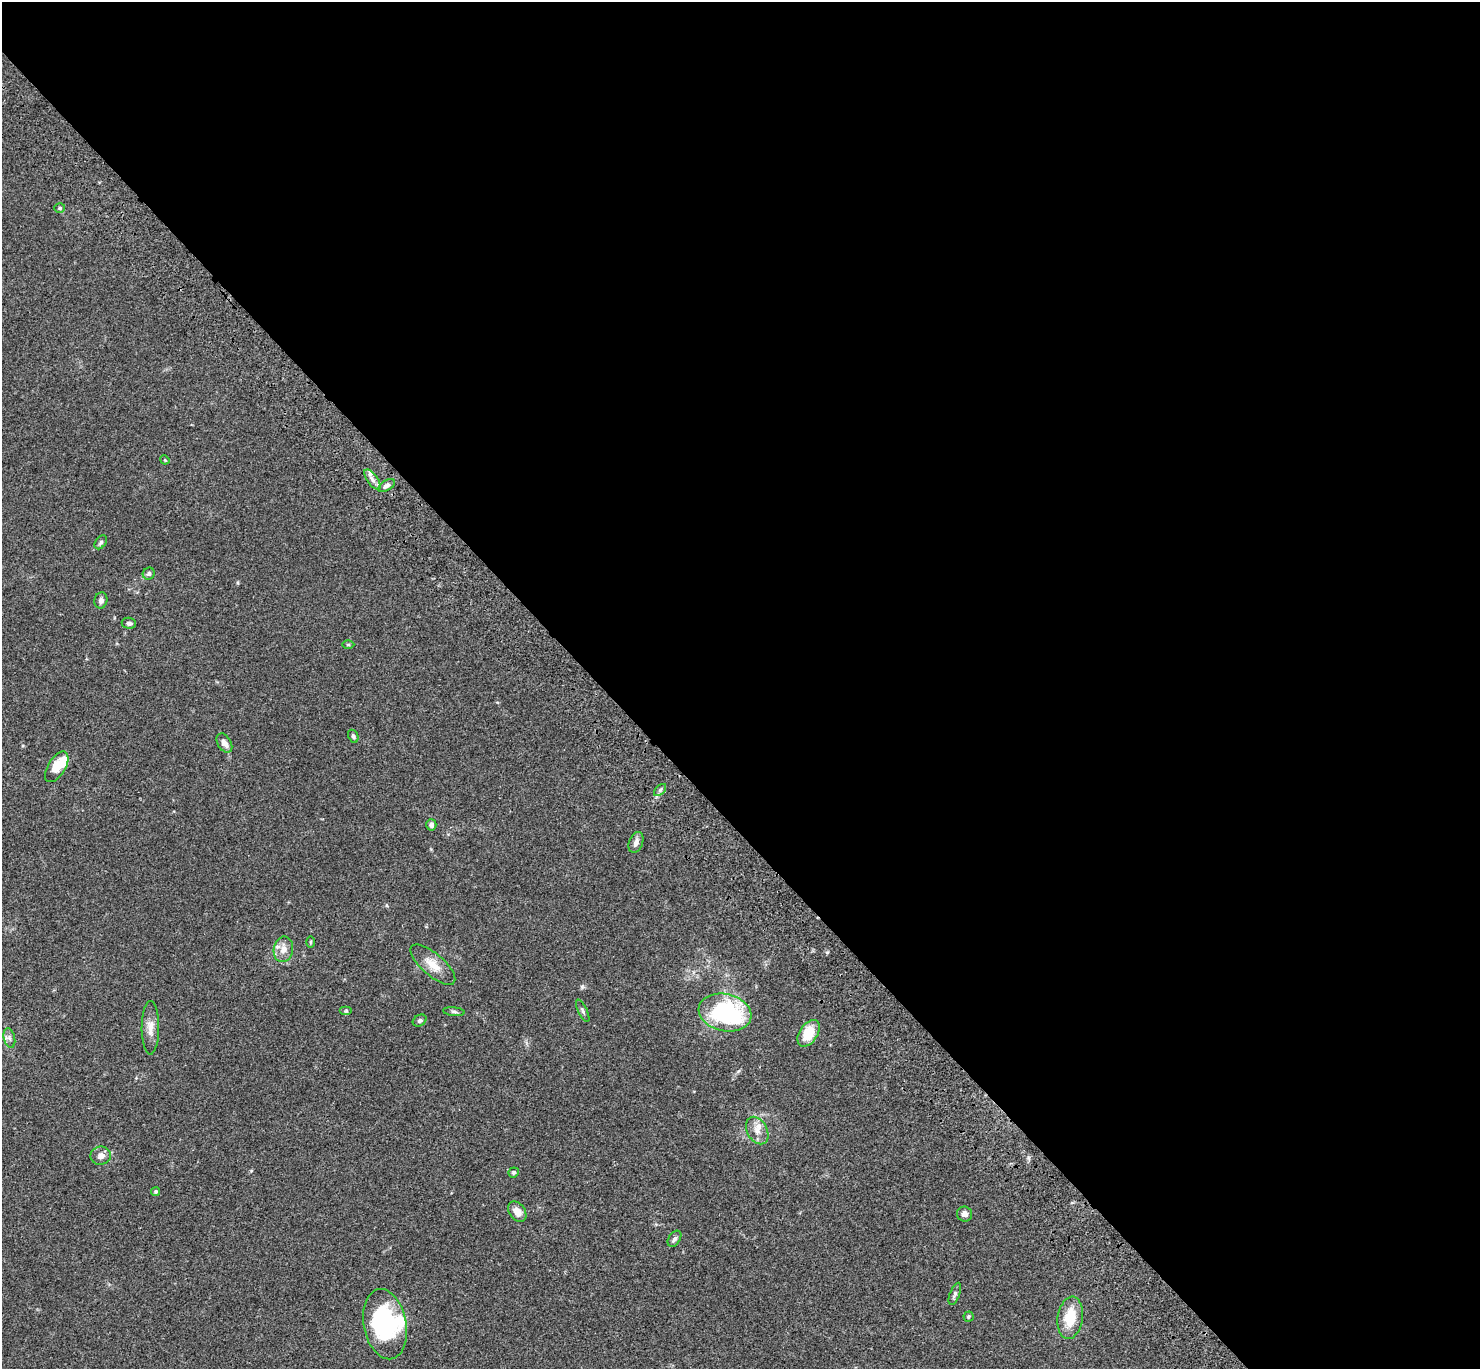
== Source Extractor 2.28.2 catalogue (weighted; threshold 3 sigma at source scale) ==
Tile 8 of 4 x 4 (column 4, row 2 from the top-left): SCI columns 4557-6034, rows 3125-4491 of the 6132 x 6118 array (HDU 1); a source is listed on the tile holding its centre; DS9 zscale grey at full resolution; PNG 1482 x 1371 px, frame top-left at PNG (2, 2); each listed source drawn as its Kron ellipse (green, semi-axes under 4 px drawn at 4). Shown black and unused: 59% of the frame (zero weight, under 3 of 4 exposures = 6% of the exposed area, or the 3 px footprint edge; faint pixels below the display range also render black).
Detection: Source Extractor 2.28.2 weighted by HDU 2 'WHT'; one run over the whole footprint, this tile lists its part. Background 0.0592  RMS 0.0053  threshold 0.0239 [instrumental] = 3 sigma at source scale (4.5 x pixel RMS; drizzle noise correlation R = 1.50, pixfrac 1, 0.05/0.05 arcsec/px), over >= 5 px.
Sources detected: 41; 2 inside a brighter object's white glare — neither listed nor drawn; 2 inside a brighter listed object's ellipse — not listed separately; the other 37 listed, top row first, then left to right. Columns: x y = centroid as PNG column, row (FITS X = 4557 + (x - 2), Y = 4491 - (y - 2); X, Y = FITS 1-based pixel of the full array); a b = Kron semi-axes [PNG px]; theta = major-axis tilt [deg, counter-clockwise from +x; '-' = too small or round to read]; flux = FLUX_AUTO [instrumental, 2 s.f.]
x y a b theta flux
60 208 5 4 - 0.82
165 460 5 3 - 0.45
372 479 12 5 -54 2.3
386 486 9 5 32 1.8
101 542 8 5 53 1.1
149 574 6 5 - 1.3
101 600 8 6 80 1.5
129 623 7 5 -7 1.8
348 645 6 4 0 0.62
353 736 7 5 -64 1.1
224 743 10 6 -59 2.9
57 767 17 8 58 9.3
660 790 7 4 45 1.1
431 825 6 5 - 1.8
636 842 11 7 70 2.5
310 942 6 4 89 0.57
283 949 13 9 79 4.9
433 965 28 11 -41 7.8
346 1011 6 4 0 0.7
583 1011 12 4 -63 1.2
454 1012 11 4 -5 0.99
725 1013 26 18 -13 69
420 1020 7 5 31 1.1
150 1028 27 8 90 5.1
809 1033 15 9 57 13
9 1038 10 5 -76 1.8
757 1131 14 10 -62 4.8
101 1156 10 9 - 2.9
514 1172 5 5 - 0.84
156 1191 5 4 - 0.87
517 1212 11 7 -53 4.5
965 1214 8 7 - 2.1
674 1239 9 5 56 1.5
955 1294 12 5 69 1.5
968 1317 5 5 - 0.83
1070 1318 21 12 82 14
385 1324 35 21 -79 49